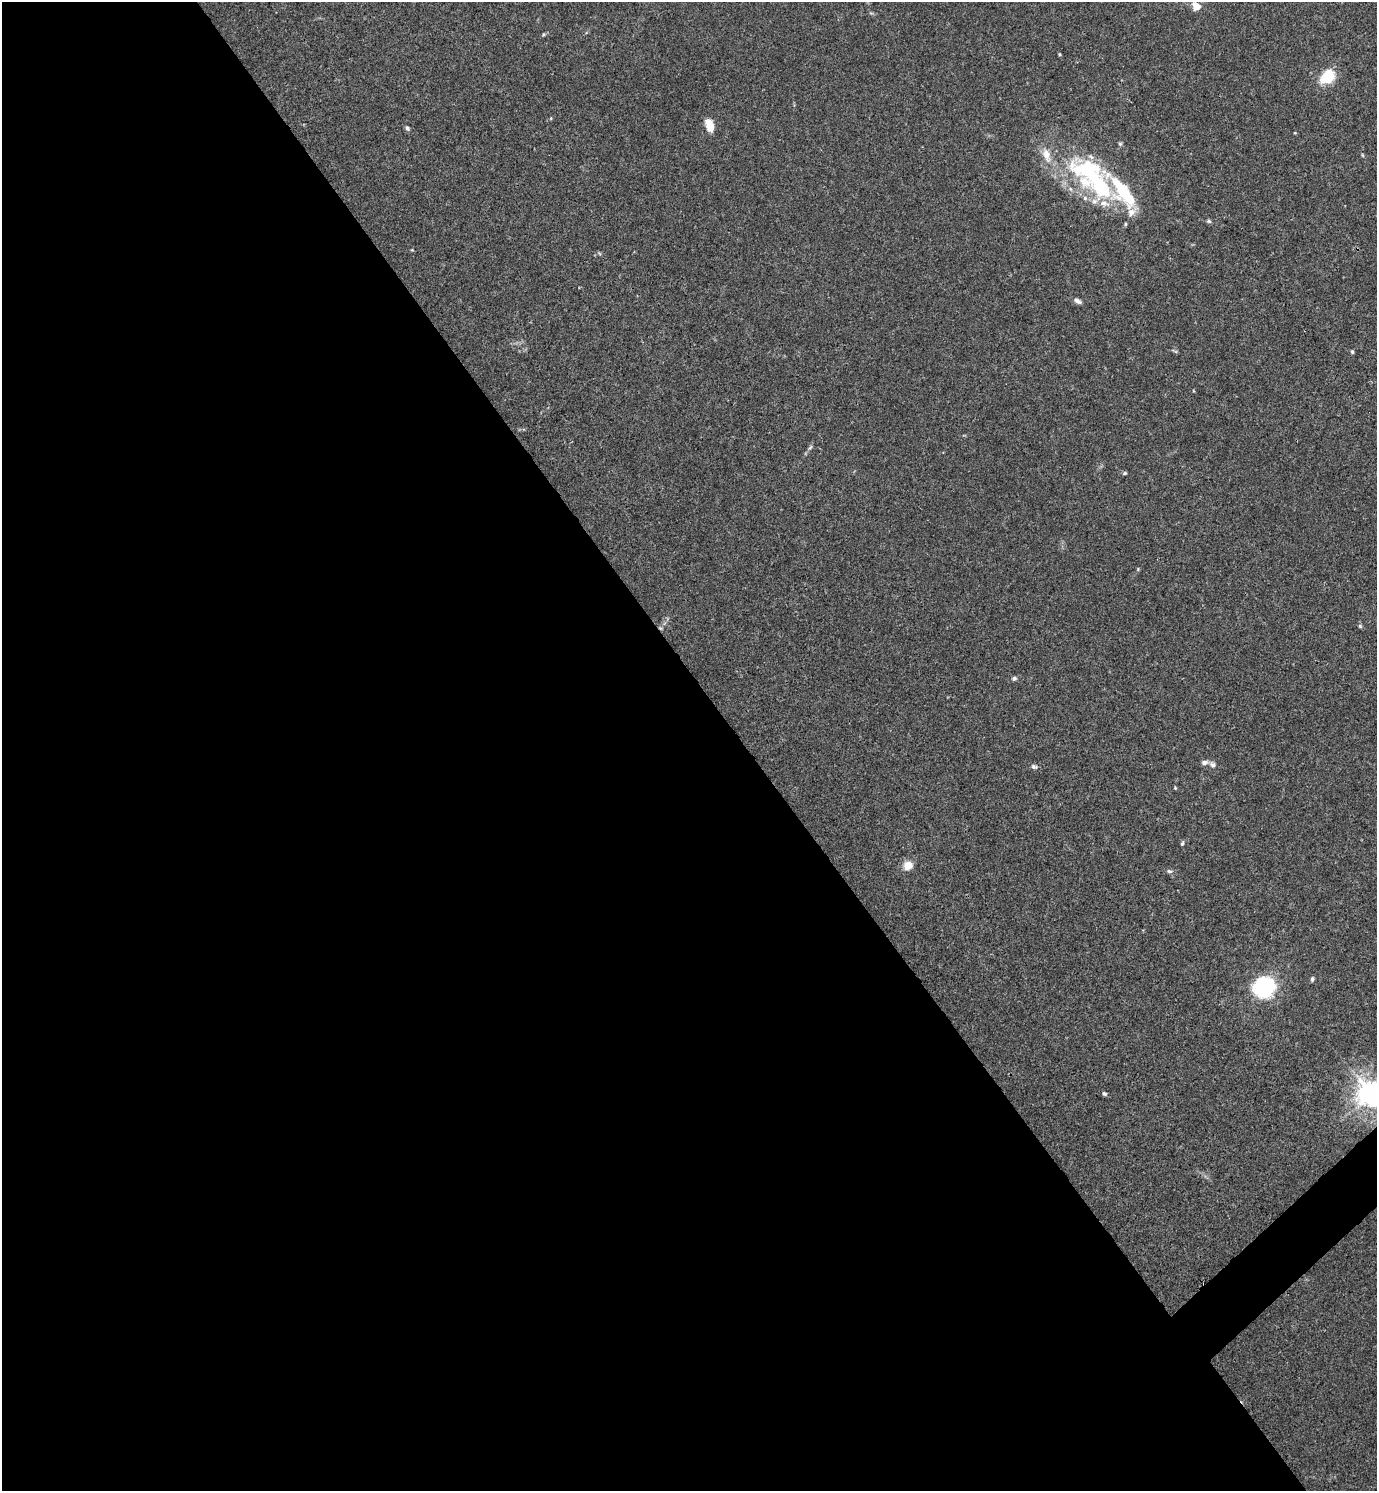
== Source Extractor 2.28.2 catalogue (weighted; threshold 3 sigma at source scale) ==
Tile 9 of 4 x 4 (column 1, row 3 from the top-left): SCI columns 300-1674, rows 1491-2979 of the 5958 x 5961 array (HDU 1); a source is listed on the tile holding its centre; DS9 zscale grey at full resolution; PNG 1379 x 1493 px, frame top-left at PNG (2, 2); no overlay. Shown black and unused: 55% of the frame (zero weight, under 3 of 4 exposures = <1% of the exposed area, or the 3 px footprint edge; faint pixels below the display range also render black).
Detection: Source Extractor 2.28.2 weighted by HDU 2 'WHT'; one run over the whole footprint, this tile lists its part. Background 0.016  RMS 0.0021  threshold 0.00952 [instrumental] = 3 sigma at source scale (4.5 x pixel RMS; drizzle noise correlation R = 1.50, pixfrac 1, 0.05/0.05 arcsec/px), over >= 5 px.
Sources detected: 42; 4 inside a brighter object's white glare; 1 cosmic-ray / hot-pixel residue — not listed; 5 inside a brighter listed object's ellipse — not listed separately; the other 32 listed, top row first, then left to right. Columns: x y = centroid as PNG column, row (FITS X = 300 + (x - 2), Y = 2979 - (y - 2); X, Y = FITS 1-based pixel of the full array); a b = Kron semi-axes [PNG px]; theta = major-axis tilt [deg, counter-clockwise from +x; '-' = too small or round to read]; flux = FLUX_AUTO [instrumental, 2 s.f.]
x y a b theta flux
1196 6 13 10 -43 1.9
543 34 6 5 - 0.29
1059 54 3 3 - 0.24
1328 76 12 9 54 11
551 118 5 3 - 0.21
709 125 15 9 -72 2.5
407 128 7 5 -45 0.48
1295 133 5 3 - 0.16
1120 144 5 5 - 0.31
1362 155 5 3 - 0.22
1095 180 70 30 -39 24
1209 221 6 5 - 0.37
412 250 4 3 - 0.18
1077 301 11 6 -33 0.84
1175 351 9 3 -29 0.28
1352 352 5 4 - 0.3
810 447 6 5 - 0.38
1125 473 6 4 17 0.3
1138 569 5 4 - 0.22
1360 626 5 5 - 0.3
1014 678 6 5 - 0.47
1204 763 9 6 10 0.82
1212 764 10 7 -44 0.8
1034 767 9 6 -19 0.57
1175 788 4 4 - 0.2
1182 844 6 4 71 0.34
908 865 10 9 - 2.6
1170 871 9 5 -8 0.53
1312 979 5 4 - 0.45
1264 987 21 20 - 19
1104 1094 6 5 - 0.39
1371 1094 9 8 - 230
Overlapping masked pixels (flux is a lower limit): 1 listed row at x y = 1371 1094
Isophote crosses this tile's border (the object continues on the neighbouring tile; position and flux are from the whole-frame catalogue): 1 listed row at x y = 1371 1094